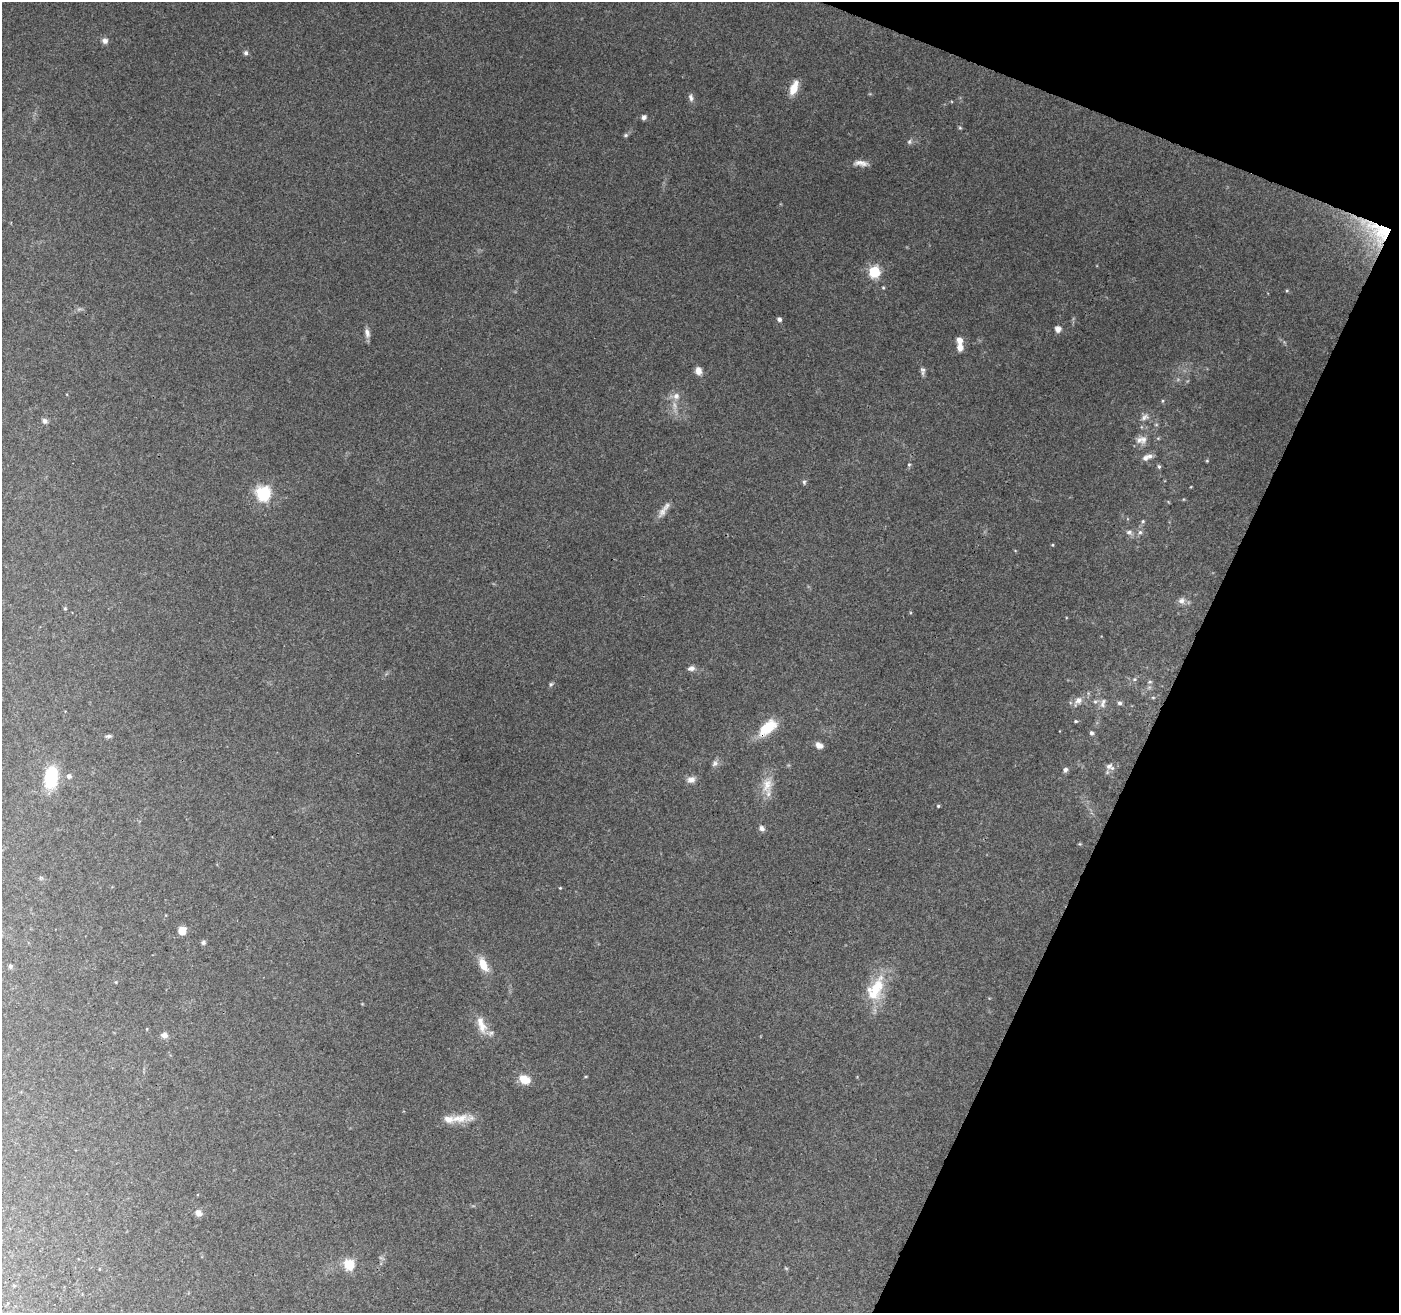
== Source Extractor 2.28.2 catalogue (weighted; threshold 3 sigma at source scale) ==
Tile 8 of 4 x 4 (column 4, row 2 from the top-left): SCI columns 4203-5599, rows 2895-4205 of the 5599 x 5725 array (HDU 1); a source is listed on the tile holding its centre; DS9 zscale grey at full resolution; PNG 1401 x 1315 px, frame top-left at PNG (2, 2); no overlay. Shown black and unused: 19% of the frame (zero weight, under 3 of 4 exposures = <1% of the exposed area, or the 3 px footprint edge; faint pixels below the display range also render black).
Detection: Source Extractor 2.28.2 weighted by HDU 2 'WHT'; one run over the whole footprint, this tile lists its part. Background 0.28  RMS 0.0087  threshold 0.0391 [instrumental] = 3 sigma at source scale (4.5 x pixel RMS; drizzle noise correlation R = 1.50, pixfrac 1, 0.0396/0.0396 arcsec/px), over >= 5 px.
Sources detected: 78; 1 too faint to see at this stretch — not listed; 4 inside a brighter listed object's ellipse — not listed separately; the other 73 listed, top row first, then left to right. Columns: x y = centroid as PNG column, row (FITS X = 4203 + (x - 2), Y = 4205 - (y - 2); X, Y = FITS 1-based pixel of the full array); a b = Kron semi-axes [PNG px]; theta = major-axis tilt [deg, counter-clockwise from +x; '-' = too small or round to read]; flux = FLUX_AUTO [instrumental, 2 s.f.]
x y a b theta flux
105 41 8 7 - 3.5
246 53 6 5 - 2.5
794 88 17 8 67 13
691 98 10 6 -78 2.8
644 117 7 6 - 2.5
960 128 5 4 - 1
626 135 6 5 - 1.4
909 142 7 5 88 1.9
861 163 20 7 -5 5.9
1377 231 50 25 -42 58
874 272 6 6 - 82
883 288 5 4 - 0.98
1287 291 5 4 - 1
779 319 5 5 - 2.6
1058 329 5 5 - 6.4
367 333 13 7 -79 4.2
959 340 8 6 -69 6
960 348 7 7 - 6.5
698 371 9 7 -82 6
923 371 11 6 -86 2.8
676 396 10 10 - 5.6
1145 417 12 8 27 4.6
45 421 7 6 - 3
1143 439 14 9 81 6.5
1149 456 10 7 -15 3.7
1207 461 4 4 - 0.87
909 465 5 5 - 1.2
1159 467 6 4 -63 1.4
804 482 6 5 - 1.7
263 493 7 6 - 150
662 512 17 9 62 6.5
1143 521 5 4 - 1.3
1129 532 9 6 1 2.7
1140 532 6 6 - 2.3
1052 545 4 3 - 0.84
1182 601 9 9 - 4.2
65 608 5 4 - 1.1
691 668 9 6 10 3.8
1134 679 5 5 - 1.4
1150 682 6 4 0 1.1
551 684 6 5 - 1.4
1153 697 6 4 0 0.96
1078 701 13 8 50 6.3
1103 701 9 6 67 3.3
1095 702 6 4 0 1.6
1120 703 5 5 - 2.3
1076 721 5 4 - 1.1
767 728 23 11 40 28
1092 733 5 5 - 2
108 736 9 5 6 2
819 745 9 6 -32 5
715 764 10 5 52 2.9
1110 767 12 8 -28 4.2
1065 770 7 6 - 2.3
69 776 6 5 - 2.5
51 777 28 16 82 31
691 780 11 9 18 4.7
767 785 23 13 76 14
938 806 4 4 - 0.98
762 828 8 6 -55 2.9
560 888 4 3 - 0.72
182 931 8 7 - 9.6
203 942 6 5 - 1.9
483 965 15 8 -63 15
10 966 7 5 -75 1.5
876 989 38 18 63 35
481 1025 25 10 -72 12
164 1035 9 7 -6 3.6
524 1079 11 8 -19 15
462 1118 33 11 2 14
198 1213 8 7 - 5.2
349 1264 6 5 - 60
786 1268 6 3 -19 0.85
Overlapping masked pixels (flux is a lower limit): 2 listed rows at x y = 1377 231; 767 728